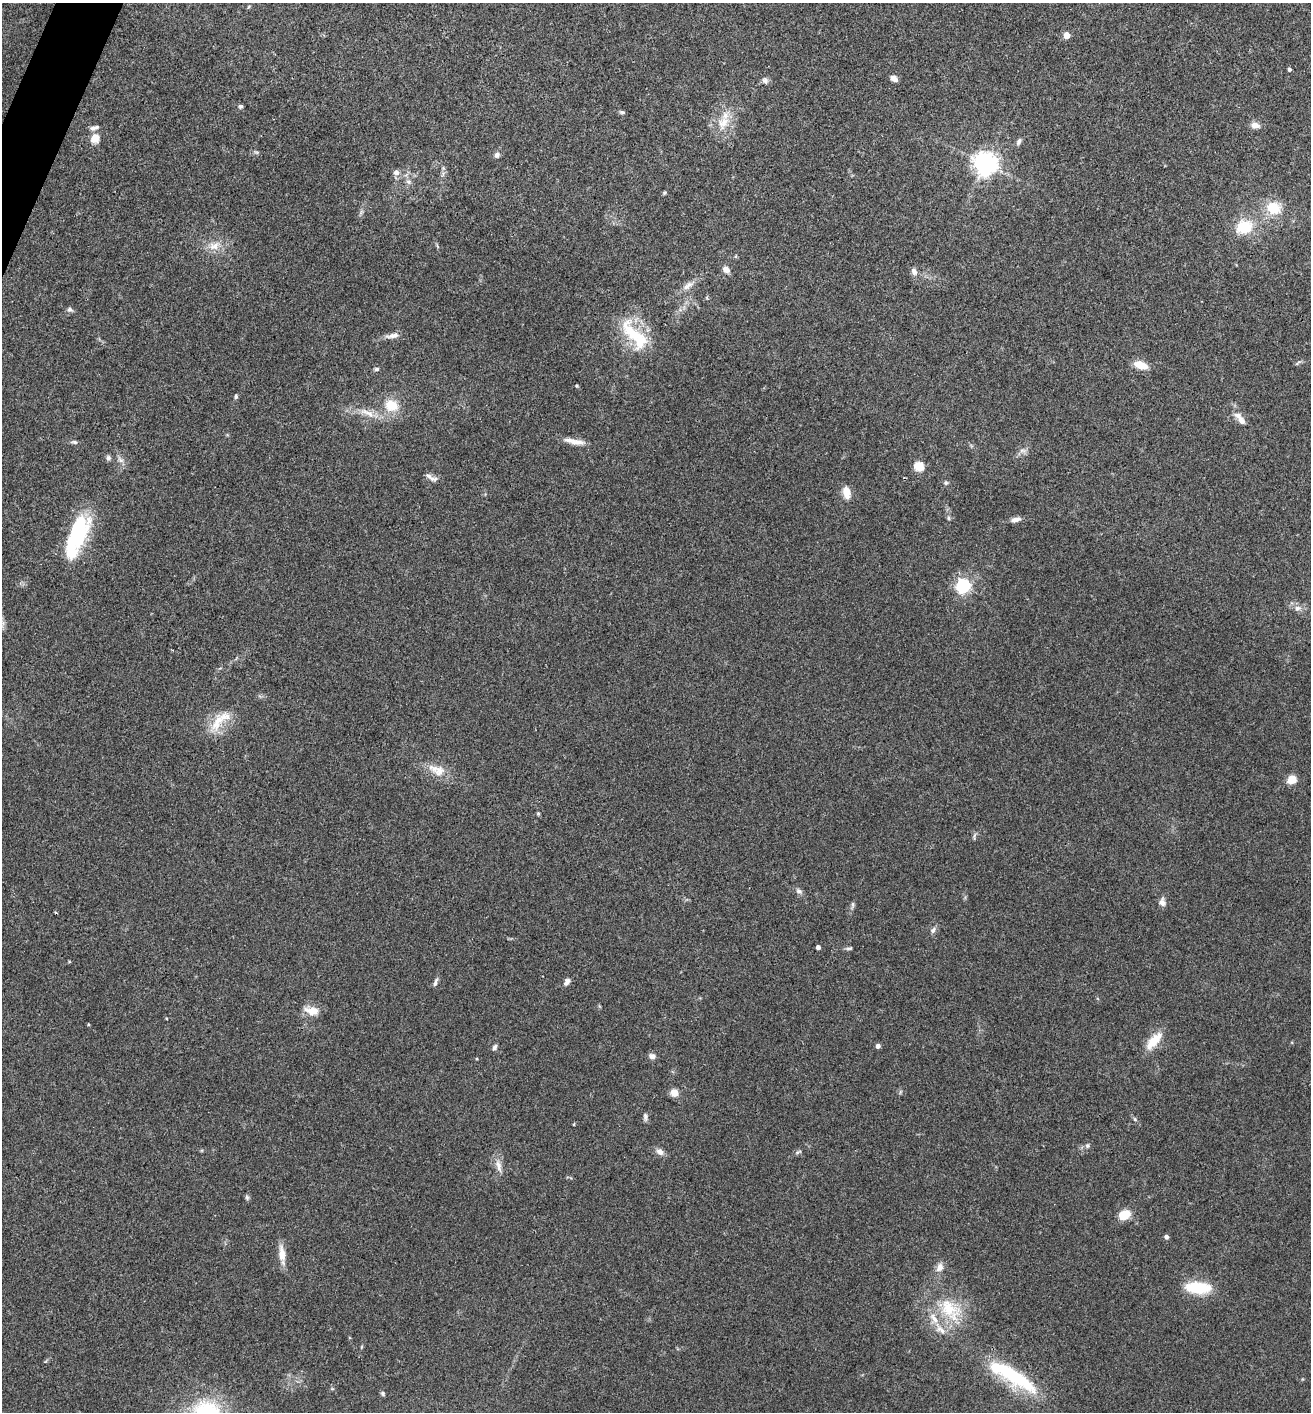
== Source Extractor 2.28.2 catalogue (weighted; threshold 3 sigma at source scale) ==
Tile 11 of 4 x 4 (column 3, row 3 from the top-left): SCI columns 2766-4074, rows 1415-2824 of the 5660 x 5650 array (HDU 1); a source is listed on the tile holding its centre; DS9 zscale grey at full resolution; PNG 1313 x 1414 px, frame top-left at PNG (2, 3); no overlay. Shown black and unused: <1% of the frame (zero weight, under 3 of 4 exposures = <1% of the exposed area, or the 3 px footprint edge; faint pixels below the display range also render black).
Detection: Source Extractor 2.28.2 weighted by HDU 2 'WHT'; one run over the whole footprint, this tile lists its part. Background 0.0661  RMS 0.0053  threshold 0.0238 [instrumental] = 3 sigma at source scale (4.5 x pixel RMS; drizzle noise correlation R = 1.50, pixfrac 1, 0.05/0.05 arcsec/px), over >= 5 px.
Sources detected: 90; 2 inside a brighter object's white glare — not listed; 7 inside a brighter listed object's ellipse — not listed separately; the other 81 listed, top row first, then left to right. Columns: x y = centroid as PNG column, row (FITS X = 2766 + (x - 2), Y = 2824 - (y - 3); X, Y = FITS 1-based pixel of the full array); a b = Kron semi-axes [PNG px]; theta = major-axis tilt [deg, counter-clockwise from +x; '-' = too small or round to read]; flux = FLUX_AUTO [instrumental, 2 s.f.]
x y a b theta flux
1066 35 5 4 - 8.2
1289 69 4 4 - 1.2
894 78 9 6 -36 2.4
765 81 10 7 -36 1.8
241 106 5 5 - 1
622 112 7 5 -2 0.92
723 123 21 14 58 10
1255 125 10 7 -11 3.5
95 138 13 10 53 4.6
1019 141 10 6 62 1.5
497 155 6 6 - 1.6
985 163 7 7 - 470
396 172 6 6 - 2.8
408 181 8 6 -18 1.6
665 193 5 4 - 0.72
1274 208 17 14 -15 14
1244 227 17 14 16 18
214 246 16 10 33 5.6
726 270 9 7 -33 2.9
914 271 10 7 -65 2.4
688 285 20 7 33 4
70 309 6 6 - 1.3
633 334 49 18 -41 25
392 336 19 7 9 3.4
1297 363 10 3 41 0.72
1141 365 14 7 -17 8.1
376 369 6 5 - 0.97
577 386 4 4 - 0.61
236 396 6 4 79 0.89
391 405 15 12 -27 11
367 413 27 8 -23 6.7
1241 421 14 9 -51 3.1
574 441 30 7 -11 5.2
74 442 9 5 -15 1.1
1022 450 10 5 0 1.6
108 458 7 6 - 1.2
120 460 10 6 -40 2
919 466 5 5 - 30
429 476 21 6 -22 2.5
946 483 6 5 - 0.94
846 492 15 8 -78 5.8
948 518 6 4 -89 0.8
1016 519 13 6 18 2.6
79 535 44 18 65 34
963 586 6 6 - 130
1298 608 10 7 4 2.5
217 722 32 13 61 11
434 769 20 11 -19 6.7
1292 779 7 6 - 9.3
538 814 5 4 - 0.67
974 836 13 3 79 0.89
799 891 10 6 -26 1.7
1162 902 10 8 -73 2.5
853 905 9 5 81 1.2
933 930 9 6 54 1.7
818 947 4 4 - 2
849 948 9 4 12 1
435 982 12 4 71 1.5
567 982 11 6 51 2
312 1011 17 9 -11 6.9
88 1024 4 3 - 0.5
1154 1041 27 11 48 9.9
878 1046 4 4 - 2.2
494 1047 7 5 63 1.4
652 1056 8 7 - 2
674 1093 5 5 - 15
645 1117 10 5 -86 1.4
1135 1119 5 4 - 0.82
1087 1146 6 6 - 1.1
660 1152 10 8 -40 2.7
798 1152 10 4 21 1.1
499 1166 18 7 -77 3.9
247 1197 7 5 -70 0.97
1124 1215 12 9 35 9.2
1166 1237 4 4 - 2
282 1254 26 8 -83 5.9
939 1267 12 9 63 3.5
1198 1288 27 12 -4 21
950 1309 38 23 -50 26
1012 1376 70 16 -31 43
383 1393 5 5 - 0.87
Overlapping masked pixels (flux is a lower limit): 1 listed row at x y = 1012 1376